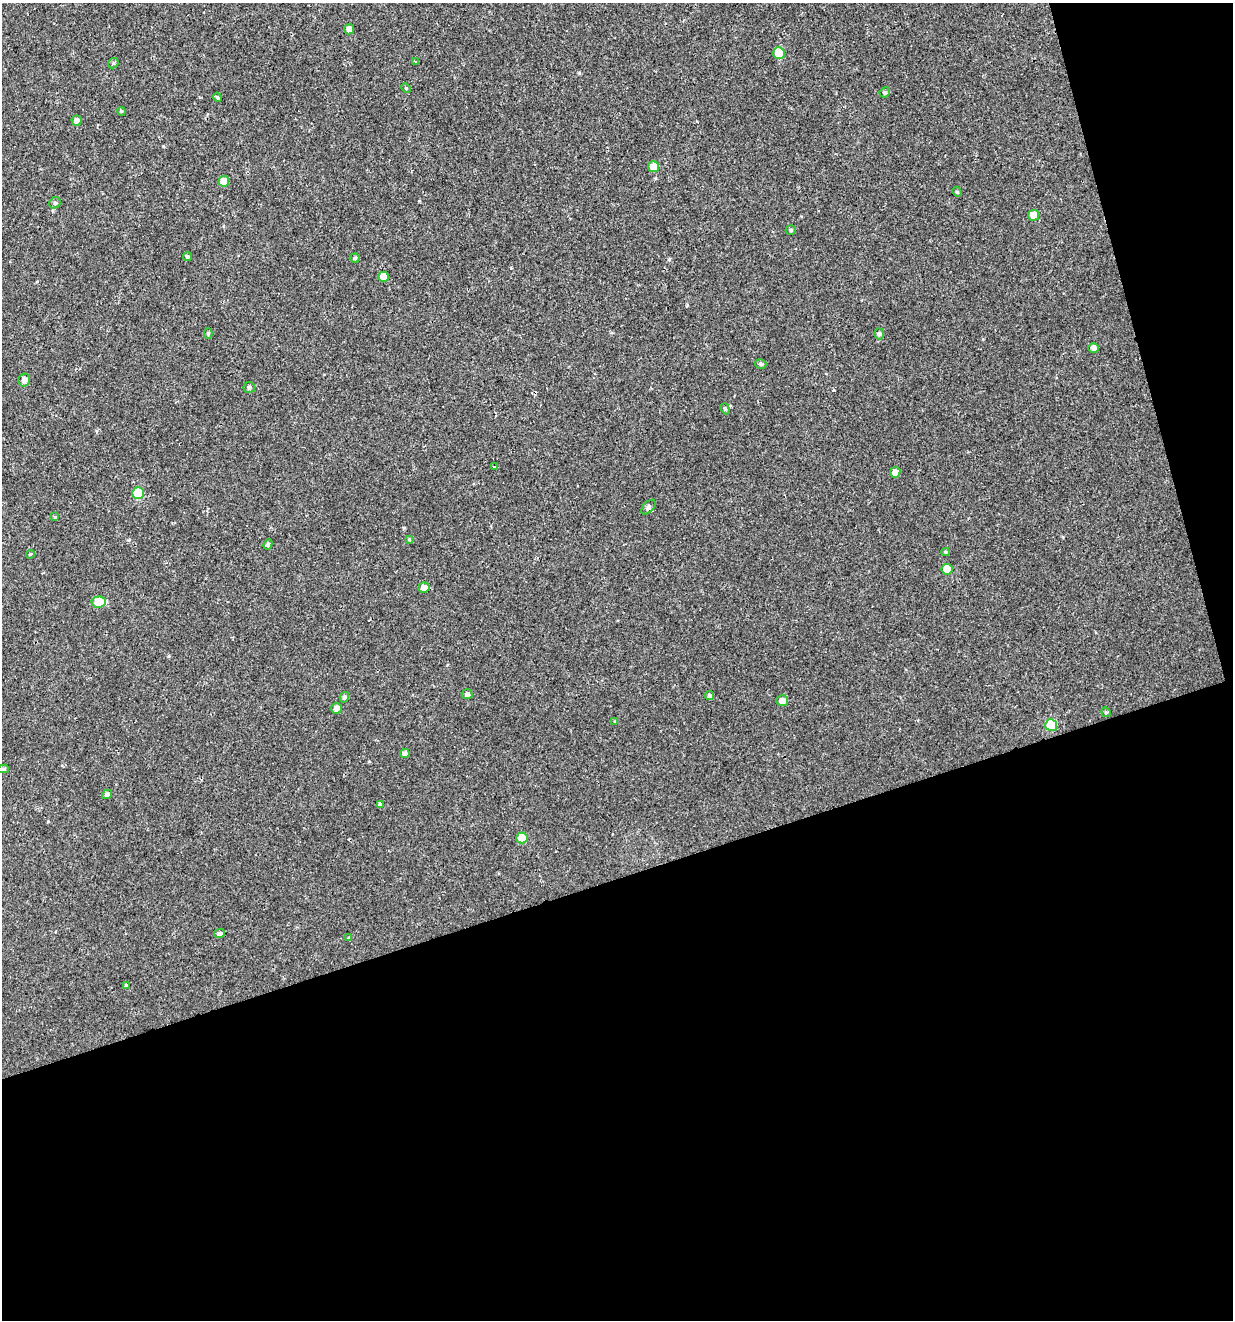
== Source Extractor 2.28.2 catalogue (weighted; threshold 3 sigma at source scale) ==
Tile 4 of 2 x 2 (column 2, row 2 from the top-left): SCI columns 1285-2515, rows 1-1318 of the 2551 x 2635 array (HDU 1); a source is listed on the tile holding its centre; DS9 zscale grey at full resolution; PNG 1235 x 1322 px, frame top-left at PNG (2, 3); each listed source drawn as its Kron ellipse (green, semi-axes under 4 px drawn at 4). Shown black and unused: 38% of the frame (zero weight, under 2 of 3 exposures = <1% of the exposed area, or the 3 px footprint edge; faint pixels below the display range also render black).
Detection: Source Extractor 2.28.2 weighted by HDU 2 'WHT'; one run over the whole footprint, this tile lists its part. Background 3.53e-04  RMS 0.0024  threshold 0.0107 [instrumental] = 3 sigma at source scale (4.5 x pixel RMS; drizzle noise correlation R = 1.50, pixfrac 1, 0.0396/0.0396 arcsec/px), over >= 5 px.
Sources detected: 53; all 53 listed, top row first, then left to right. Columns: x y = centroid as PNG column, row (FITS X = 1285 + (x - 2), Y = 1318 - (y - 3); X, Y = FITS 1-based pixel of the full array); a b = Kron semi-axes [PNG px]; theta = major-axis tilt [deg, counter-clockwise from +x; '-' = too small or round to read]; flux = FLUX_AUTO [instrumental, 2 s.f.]
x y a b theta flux
349 29 5 5 - 1.2
779 53 6 5 - 3.7
416 61 3 2 - 0.27
113 63 6 4 48 0.36
406 88 5 3 - 0.22
885 92 5 5 - 0.43
217 97 5 3 - 0.26
121 111 4 3 - 0.21
77 120 5 5 - 1
653 167 5 5 - 3.3
224 181 5 5 - 2.2
957 192 5 4 - 0.25
55 203 6 5 - 0.39
1033 215 5 5 - 2.7
791 230 5 4 - 0.37
187 256 5 4 - 0.39
355 258 5 4 - 0.33
383 277 5 5 - 2.9
208 334 5 4 - 0.35
879 334 5 5 - 0.57
1094 348 5 5 - 0.96
761 364 6 4 -17 0.41
24 380 6 6 - 1.3
249 387 6 5 - 0.51
725 409 5 4 - 0.34
494 467 4 2 - 0.2
895 472 5 5 - 1.3
138 493 6 5 - 8.7
648 507 9 5 46 0.62
55 517 4 4 - 0.22
409 539 4 3 - 0.4
268 544 5 4 - 0.48
945 552 4 4 - 0.26
30 554 4 3 - 0.28
947 569 5 5 - 3.1
424 588 5 5 - 1.4
99 602 7 5 4 6.9
467 694 5 5 - 0.66
710 695 5 4 - 0.38
344 697 5 4 - 0.58
782 701 6 5 - 1.5
336 708 5 5 - 1.2
1106 712 5 4 - 0.32
615 721 4 4 - 0.23
1051 725 6 6 - 10
405 753 5 4 - 0.68
3 769 5 4 - 0.38
107 794 5 4 - 0.66
380 804 4 3 - 1.3
522 838 5 5 - 4.6
219 934 5 4 - 0.69
349 938 3 3 - 1
126 985 3 3 - 1